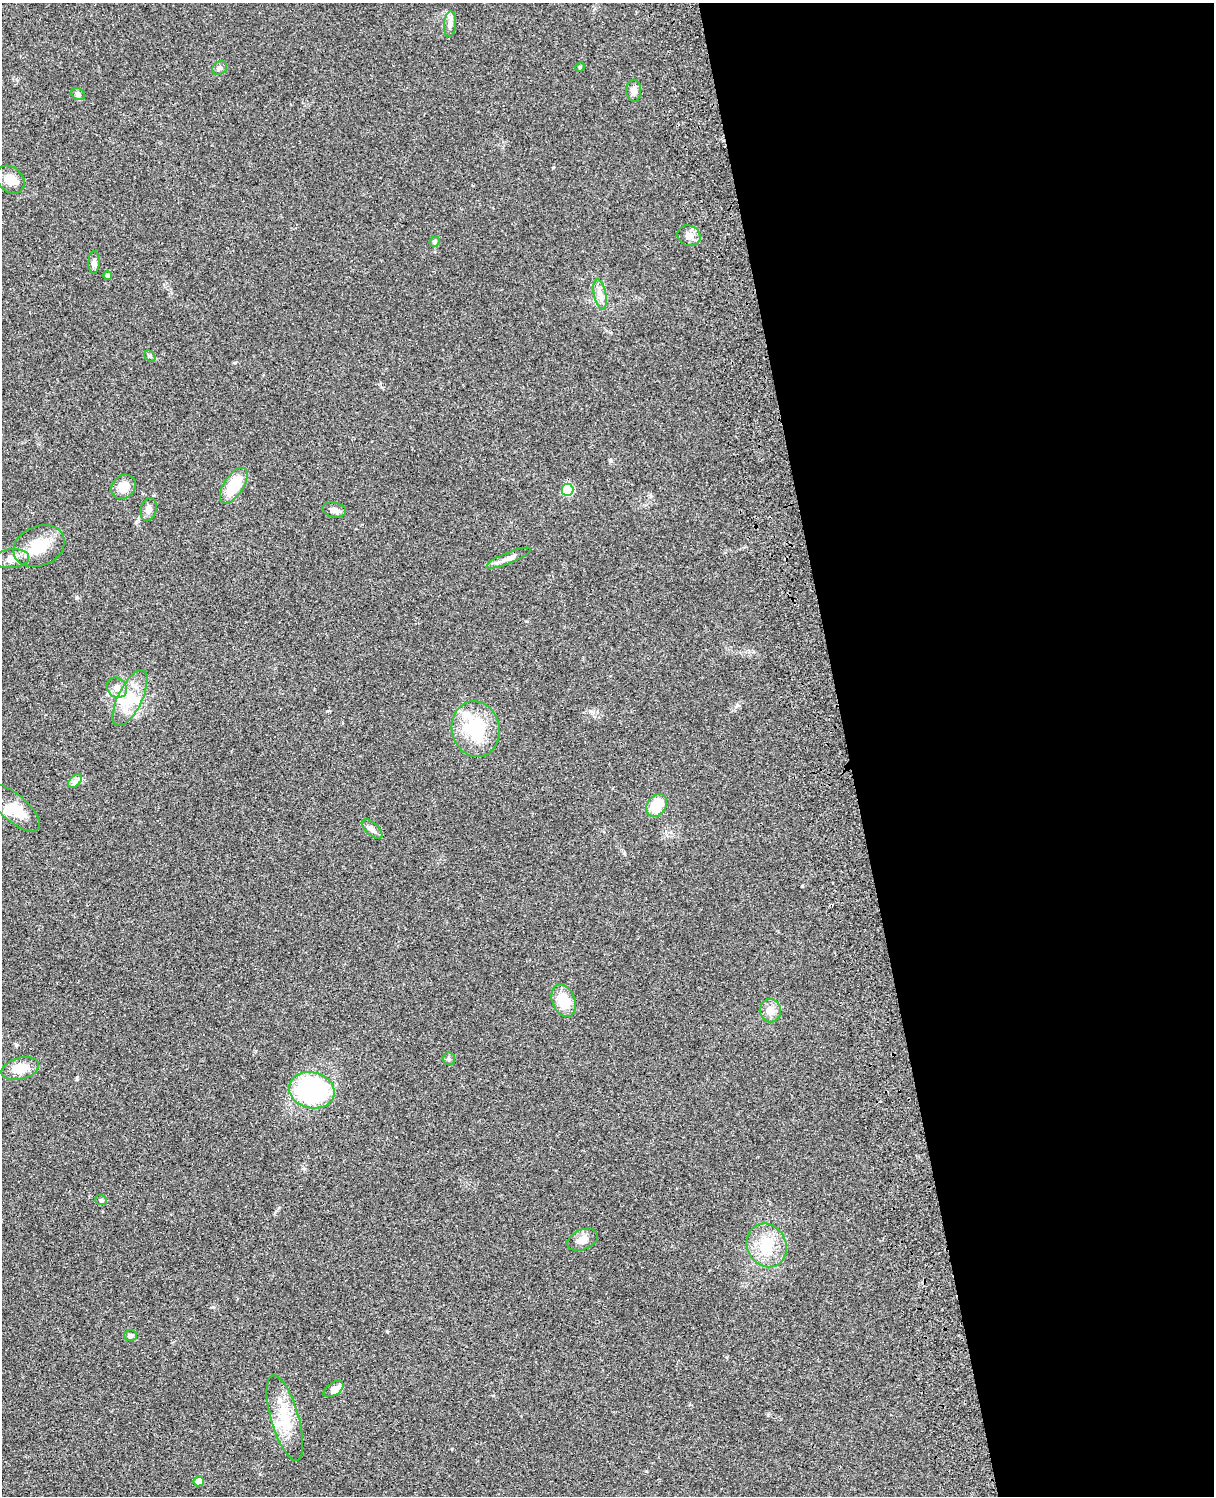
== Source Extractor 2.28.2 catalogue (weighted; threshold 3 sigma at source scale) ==
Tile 8 of 4 x 3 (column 4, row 2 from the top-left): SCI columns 3755-4966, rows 1773-3266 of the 5083 x 4923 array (HDU 1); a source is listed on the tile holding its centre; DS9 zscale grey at full resolution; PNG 1216 x 1498 px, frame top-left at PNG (2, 3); each listed source drawn as its Kron ellipse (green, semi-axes under 4 px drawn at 4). Shown black and unused: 30% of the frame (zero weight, under 3 of 4 exposures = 6% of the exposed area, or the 3 px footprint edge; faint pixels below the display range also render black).
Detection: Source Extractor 2.28.2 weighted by HDU 2 'WHT'; one run over the whole footprint, this tile lists its part. Background 0.0952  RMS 0.0063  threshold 0.0283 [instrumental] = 3 sigma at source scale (4.5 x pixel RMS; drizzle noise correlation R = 1.50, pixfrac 1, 0.05/0.05 arcsec/px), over >= 5 px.
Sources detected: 44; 1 inside a brighter object's white glare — neither listed nor drawn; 4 inside a brighter listed object's ellipse — not listed separately; the other 39 listed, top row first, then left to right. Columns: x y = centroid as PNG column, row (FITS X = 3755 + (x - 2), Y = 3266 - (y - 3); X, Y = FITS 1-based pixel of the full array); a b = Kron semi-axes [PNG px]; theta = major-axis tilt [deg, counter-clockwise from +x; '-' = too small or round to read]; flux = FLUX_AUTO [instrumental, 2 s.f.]
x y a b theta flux
450 24 13 6 85 2.7
580 67 5 4 - 0.77
220 68 8 6 35 1.6
634 91 11 7 -89 3.4
78 94 7 5 -29 1.4
10 179 16 12 -41 7
689 236 12 10 -25 4.5
435 242 5 4 - 0.91
94 262 11 5 87 2.3
108 275 4 4 - 1.9
600 294 15 6 -78 4.1
150 356 6 5 - 0.92
234 486 20 10 57 20
124 487 13 11 45 8.3
567 490 6 6 - 35
149 509 12 7 75 3.1
334 510 12 7 -12 3.3
39 546 26 20 24 18
508 558 24 5 22 4
11 559 18 9 6 5.4
117 688 11 9 -46 4.2
130 698 31 12 64 14
476 729 28 24 -77 37
75 781 8 5 45 1.9
657 805 12 9 54 15
14 808 33 13 -41 13
372 829 12 6 -42 2.7
564 1000 17 11 -69 16
770 1011 11 10 - 5.7
449 1059 6 5 - 1.2
20 1069 19 10 15 11
312 1090 23 18 -15 88
101 1200 6 5 - 1
582 1240 16 10 22 5.1
767 1245 22 19 -64 19
130 1335 6 5 - 1.7
333 1389 11 6 33 2.7
285 1418 44 14 -74 20
199 1481 5 5 - 7.4
Unlisted compact peaks at least as high as the median listed source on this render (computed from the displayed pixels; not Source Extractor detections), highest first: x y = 802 886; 737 705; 77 597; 768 1415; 77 1079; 553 167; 646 1471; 213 1307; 235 363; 452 1449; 387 1332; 279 1208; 327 711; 624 853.